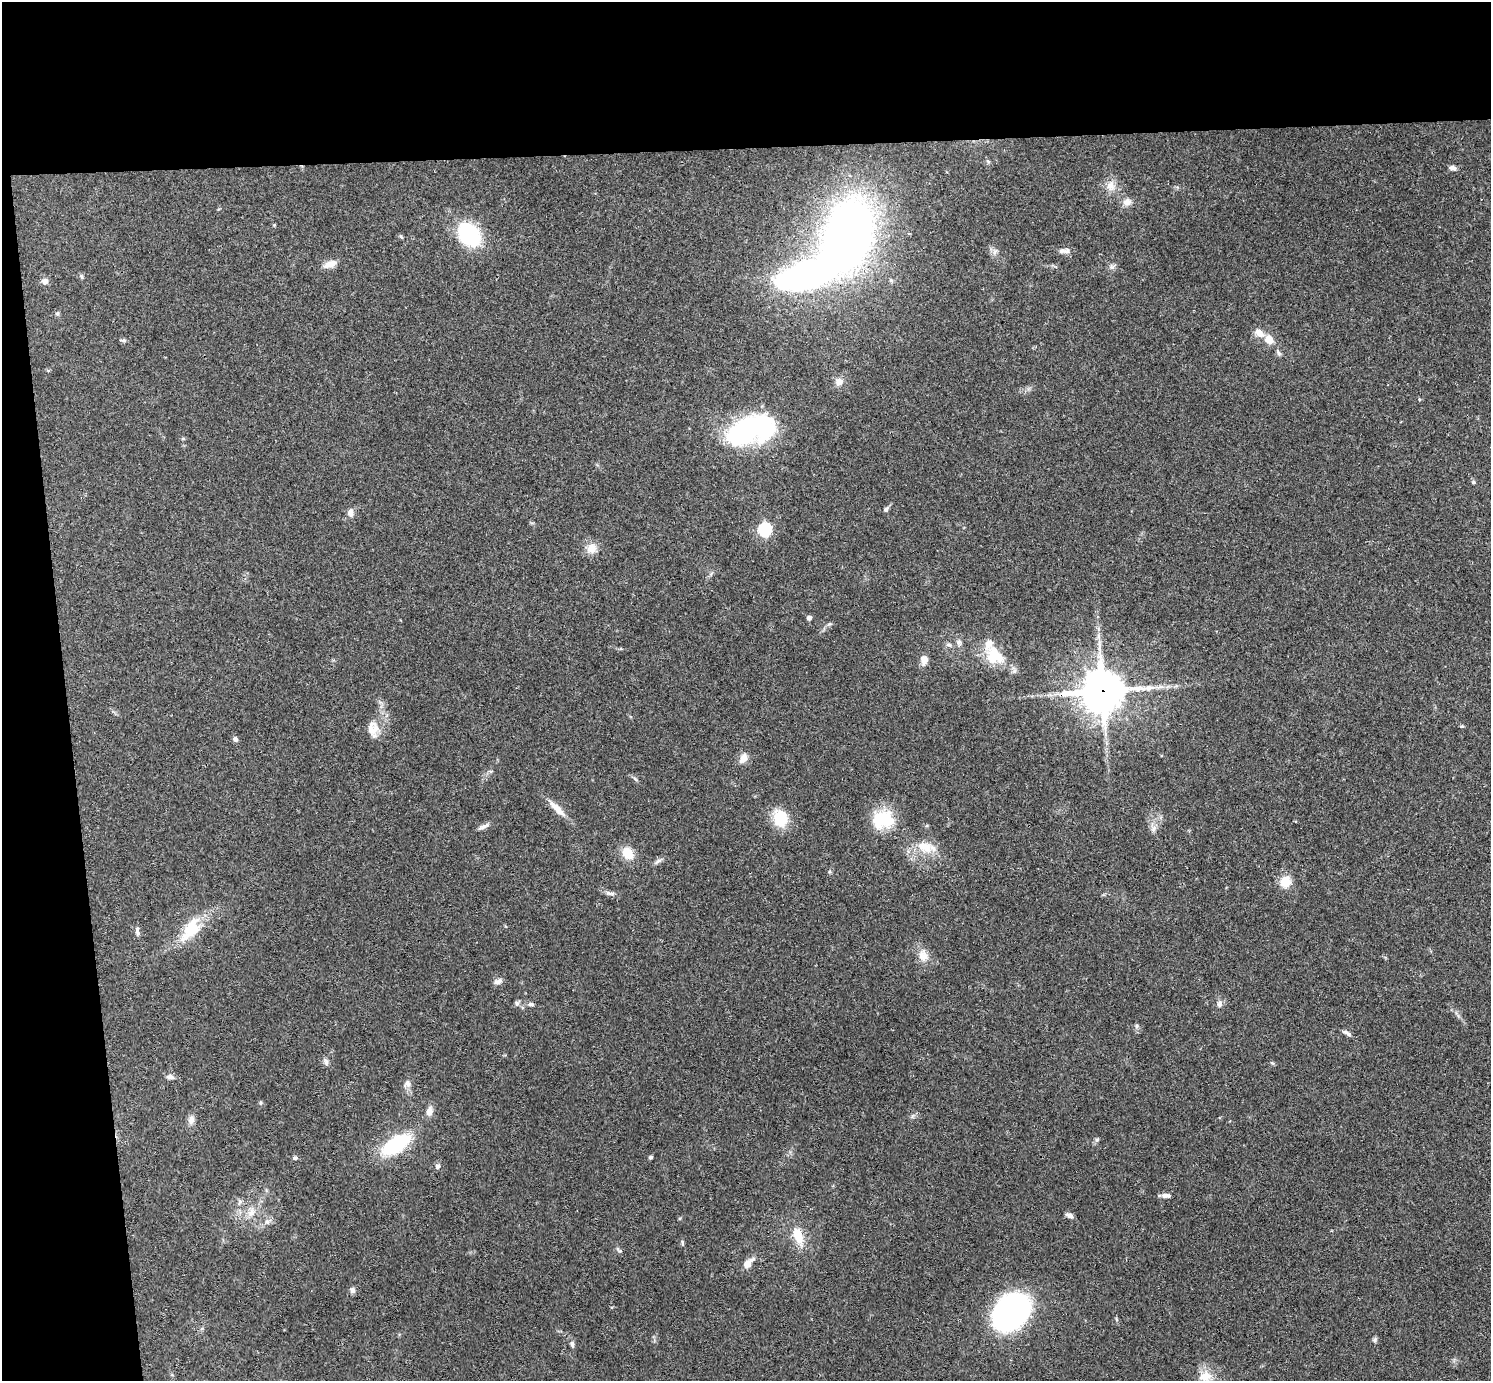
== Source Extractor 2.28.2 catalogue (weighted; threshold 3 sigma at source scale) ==
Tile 1 of 3 x 3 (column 1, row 1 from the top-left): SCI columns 58-1546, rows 2996-4374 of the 4582 x 4510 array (HDU 1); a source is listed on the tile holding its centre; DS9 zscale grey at full resolution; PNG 1493 x 1383 px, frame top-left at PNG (2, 2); no overlay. Shown black and unused: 15% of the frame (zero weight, under 3 of 4 exposures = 6% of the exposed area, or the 3 px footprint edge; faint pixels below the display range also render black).
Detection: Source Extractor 2.28.2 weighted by HDU 2 'WHT'; one run over the whole footprint, this tile lists its part. Background 0.081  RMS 0.0058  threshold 0.026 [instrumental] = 3 sigma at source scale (4.5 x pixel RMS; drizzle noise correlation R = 1.50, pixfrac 1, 0.05/0.05 arcsec/px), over >= 5 px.
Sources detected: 88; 1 inside a brighter object's white glare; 1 cosmic-ray / hot-pixel residue — not listed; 3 inside a brighter listed object's ellipse — not listed separately; the other 83 listed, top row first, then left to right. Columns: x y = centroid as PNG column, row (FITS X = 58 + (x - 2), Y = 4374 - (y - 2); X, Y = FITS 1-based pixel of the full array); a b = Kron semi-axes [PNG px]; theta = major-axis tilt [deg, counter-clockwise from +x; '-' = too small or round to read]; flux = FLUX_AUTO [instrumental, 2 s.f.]
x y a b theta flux
1453 168 8 5 -11 2.2
1111 186 15 11 85 5.6
1127 202 11 9 20 3.7
274 225 4 4 - 0.56
469 234 19 14 -48 57
848 234 58 39 75 350
1062 251 10 7 -3 2.3
330 264 15 7 18 5.6
1111 267 7 6 - 1.6
81 276 7 4 -60 0.97
45 281 8 8 - 2.6
58 313 6 4 71 0.86
1259 333 12 8 -49 4.8
1269 339 8 7 - 7.1
124 340 7 5 -20 1.1
1278 352 8 5 -51 1.3
839 382 10 9 - 3.9
750 430 51 26 20 93
183 438 6 4 0 0.67
1473 482 5 4 - 0.82
886 509 7 5 52 1.5
350 512 10 7 89 3.1
765 529 6 6 - 76
592 548 14 13 - 6
809 618 4 4 - 2.1
829 624 7 5 11 1
1099 636 9 4 -81 1.9
959 643 8 7 - 1.8
949 645 9 5 -13 1.4
994 656 28 21 -44 19
924 659 9 7 79 5.3
1102 691 14 14 - 1600
1462 726 5 4 - 0.72
371 729 25 12 -84 6.6
235 739 6 6 - 1.7
743 758 12 8 63 4.8
635 779 9 3 -45 1
557 808 30 7 -44 7.1
780 818 22 17 -76 15
883 819 27 20 7 24
483 826 15 5 25 2.4
1153 829 11 6 68 2.5
926 848 17 14 -69 9.7
627 853 13 10 -52 11
658 861 11 5 31 1.8
1285 882 12 11 - 9.5
610 893 15 5 -9 2
191 928 32 19 59 19
137 931 13 5 -84 1.8
923 956 17 12 -83 6.5
498 981 11 6 17 2.5
517 1003 7 6 - 1.4
531 1004 7 5 -7 1.5
1220 1004 9 7 89 2.1
1137 1026 7 4 89 1
1347 1033 14 5 -29 1.9
326 1062 10 5 -76 1.7
1272 1063 6 4 -19 0.75
170 1077 10 6 -6 2.1
407 1084 11 9 52 2.8
260 1103 6 4 -90 0.73
429 1111 12 8 78 3.8
191 1120 12 8 77 3.1
1097 1140 7 5 68 1.1
396 1144 24 12 33 55
650 1157 4 4 - 1.2
295 1158 5 4 - 1.4
438 1166 7 6 - 1.8
1164 1195 8 7 - 2
240 1202 7 6 - 1.4
251 1212 12 9 61 4.6
1069 1215 9 5 -22 2
267 1222 8 6 69 1.8
798 1235 20 10 -71 12
682 1243 8 4 -80 0.97
618 1250 11 3 -41 0.88
748 1263 11 6 45 6.3
352 1290 8 7 - 1.7
1011 1312 25 19 47 220
1116 1319 6 4 -71 0.75
1375 1340 7 6 - 1.2
572 1344 7 5 -76 1.7
1205 1376 20 13 11 9.1
Overlapping masked pixels (flux is a lower limit): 1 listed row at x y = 1102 691
Isophote crosses this tile's border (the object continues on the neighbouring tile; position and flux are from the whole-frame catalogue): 1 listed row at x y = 1205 1376